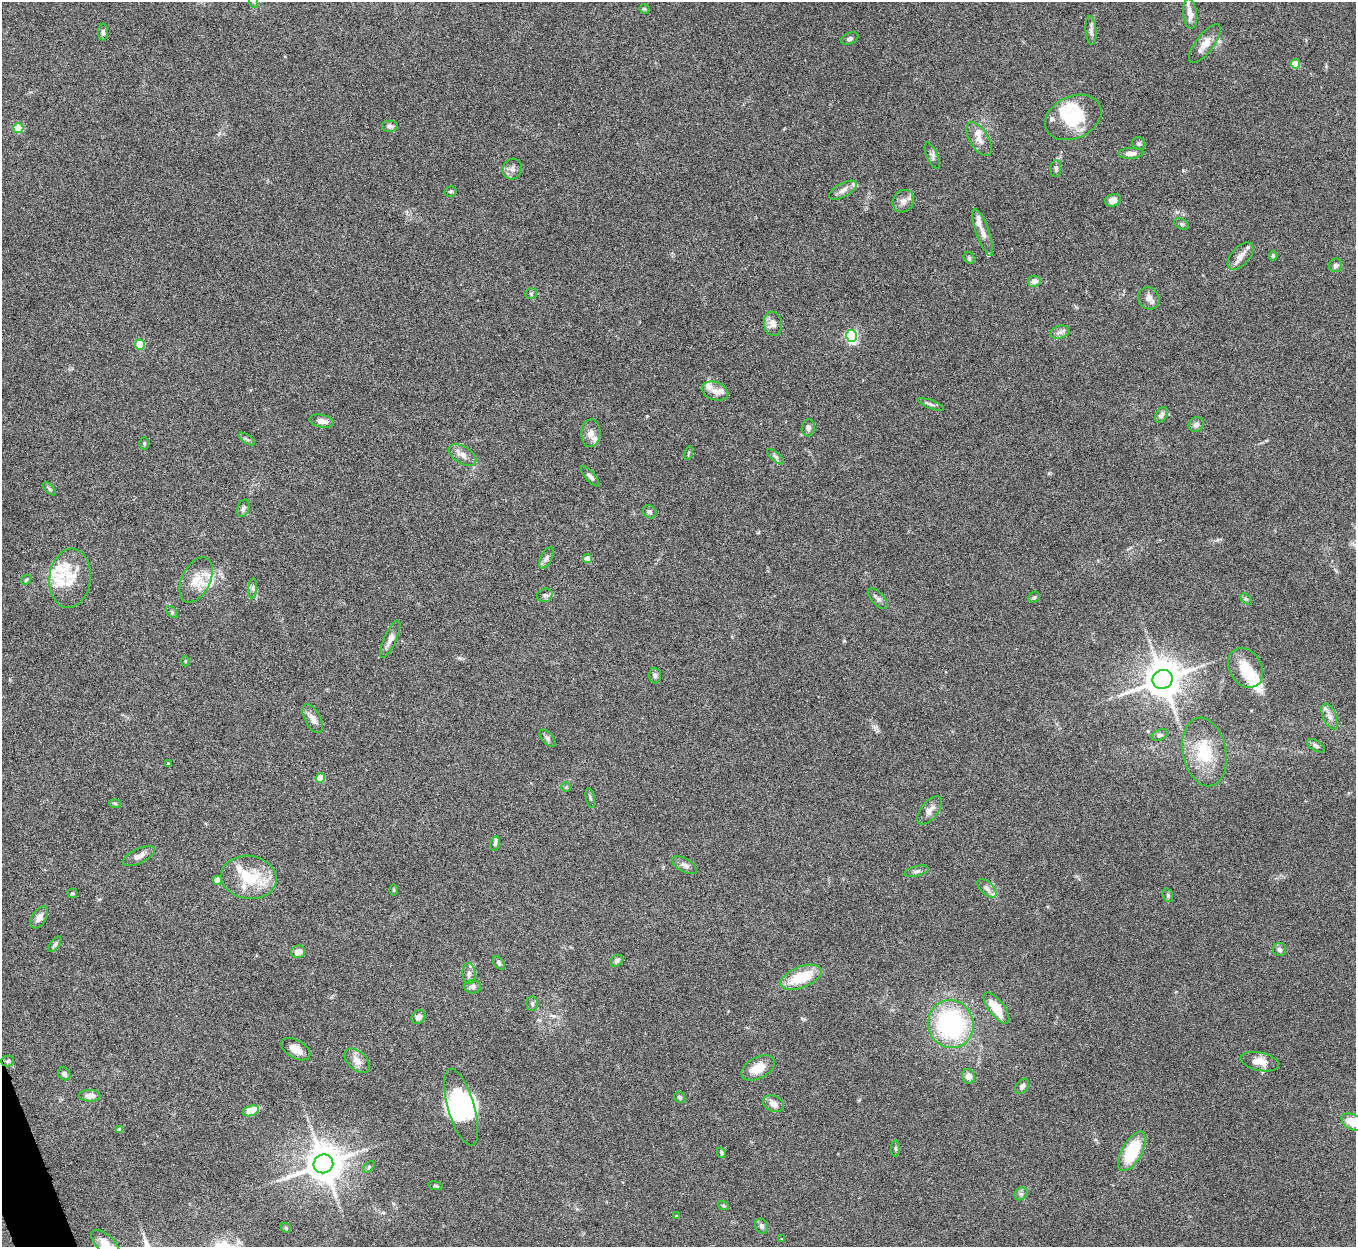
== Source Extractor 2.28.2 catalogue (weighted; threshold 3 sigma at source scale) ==
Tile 7 of 4 x 4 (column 3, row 2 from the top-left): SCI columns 2712-4065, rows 2641-3885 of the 5424 x 5404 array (HDU 1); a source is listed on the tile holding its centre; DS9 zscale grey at full resolution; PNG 1358 x 1249 px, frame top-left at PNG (2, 2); each listed source drawn as its Kron ellipse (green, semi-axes under 4 px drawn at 4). Shown black and unused: <1% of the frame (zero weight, under 5 of 10 exposures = <1% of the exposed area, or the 3 px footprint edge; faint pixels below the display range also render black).
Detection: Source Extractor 2.28.2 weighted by HDU 2 'WHT'; one run over the whole footprint, this tile lists its part. Background 0.161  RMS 0.0059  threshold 0.0241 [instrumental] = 3 sigma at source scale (4.09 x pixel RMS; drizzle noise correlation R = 1.36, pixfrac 0.8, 0.05/0.05 arcsec/px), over >= 5 px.
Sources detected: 153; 4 inside a brighter object's white glare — neither listed nor drawn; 20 inside a brighter listed object's ellipse — not listed separately; the other 129 listed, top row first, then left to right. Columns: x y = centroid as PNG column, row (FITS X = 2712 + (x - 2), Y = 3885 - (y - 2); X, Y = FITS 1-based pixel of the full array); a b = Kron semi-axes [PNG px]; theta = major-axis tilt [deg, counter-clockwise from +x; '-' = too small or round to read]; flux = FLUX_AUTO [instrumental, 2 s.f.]
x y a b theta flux
254 2 6 4 -71 0.77
644 9 5 4 - 0.6
1190 14 15 7 -83 4.4
1091 31 14 5 -85 2.1
103 32 8 5 -90 1.2
850 39 9 5 23 1.5
1205 44 23 9 52 6.2
1295 64 4 4 - 11
1073 117 29 21 24 25
390 126 8 6 0 1.6
18 128 5 5 - 19
979 139 19 9 -59 4.9
1139 144 7 6 - 1.1
1131 153 12 5 2 3.2
932 156 14 5 -68 1.9
512 169 10 9 - 2.6
1056 169 8 5 87 1.3
843 190 15 7 29 3
450 191 6 5 - 0.86
1113 200 8 6 15 2.7
903 201 12 10 54 3.3
1182 224 8 5 -26 0.94
983 232 25 6 -70 4.1
1241 256 16 9 48 4.2
1273 256 4 3 - 0.84
969 258 6 5 - 0.98
1336 265 7 6 - 1.5
1034 281 6 5 - 2.8
531 294 5 5 - 0.86
1149 298 11 10 - 3.1
773 324 12 9 -82 3.7
1060 332 10 6 17 2.1
851 336 6 5 - 83
140 344 5 5 - 19
715 391 13 9 -18 3.6
931 404 13 3 -20 1.3
1161 415 8 5 62 1.6
322 421 12 6 -10 3
1196 425 8 7 - 1.9
808 428 8 6 83 2
591 433 14 9 86 3.8
247 439 9 3 -34 1.1
144 443 6 5 - 0.74
688 453 7 3 76 0.53
462 455 15 8 -31 4
776 457 10 4 -40 1.3
590 476 13 5 -49 1.9
49 489 8 3 -45 0.77
243 508 9 6 69 1.4
650 512 7 6 - 1.2
546 558 12 5 63 1.7
588 559 4 4 - 6.6
70 578 30 20 84 14
26 580 5 4 - 0.78
196 580 24 14 63 9
253 588 10 4 86 1.2
545 595 8 6 26 1.6
1034 597 6 5 - 0.78
878 599 13 6 -45 1.9
1246 599 7 4 -43 0.77
172 612 7 4 -47 0.97
390 639 20 6 65 3.4
185 661 5 3 - 0.47
1246 668 21 16 -58 11
655 675 8 6 -86 1.3
1163 679 10 9 - 1400
1330 716 14 7 -66 3.2
313 719 16 7 -62 3.3
1159 735 8 5 26 1.2
547 738 10 5 -49 1.5
1316 746 10 5 -30 1.3
1204 752 35 21 -79 21
168 764 4 3 - 0.51
320 778 5 5 - 11
566 787 5 5 - 0.64
590 798 10 3 -79 0.83
115 804 6 4 -3 0.7
930 810 16 8 50 3.6
495 844 7 4 77 1
139 856 17 7 26 3.5
685 865 14 6 -30 2.4
917 871 12 5 13 1.6
249 877 28 21 -8 23
217 880 4 4 - 6.5
987 888 12 6 -44 2.5
394 890 5 3 - 0.55
72 893 5 5 - 0.74
1168 895 7 5 -70 1
39 917 12 7 56 3.7
55 944 9 4 54 1.1
1280 950 7 6 - 1.5
298 952 7 6 - 4.4
617 961 7 5 33 1.7
499 963 7 4 -52 1.1
469 974 10 6 -89 2.3
801 977 21 10 21 20
473 987 8 6 -4 2
532 1004 7 5 -86 1.5
996 1008 19 7 -52 13
419 1017 7 6 - 2.7
951 1024 24 22 -71 80
296 1049 16 9 -30 4.9
7 1061 6 5 - 0.93
357 1061 15 9 -42 3.8
1260 1062 19 9 -12 5.7
758 1068 18 10 28 8.4
64 1074 7 5 -53 1.6
968 1076 7 6 - 2.9
1022 1086 8 6 54 2
90 1096 11 6 -2 3.5
680 1097 6 5 - 1.2
774 1104 11 7 -22 3.4
461 1107 40 13 -74 22
251 1111 8 5 19 11
1353 1122 12 7 -29 11
119 1130 4 4 - 2.1
896 1149 8 4 -90 0.72
1132 1151 22 10 60 32
721 1153 5 4 - 0.71
323 1164 10 9 - 1400
369 1167 7 4 47 0.76
435 1186 7 4 -8 0.69
1021 1194 7 6 - 1.3
723 1205 6 3 -20 0.65
677 1216 4 3 - 0.72
761 1226 8 6 -64 1.6
286 1228 6 4 -46 0.62
782 1239 3 3 - 0.37
105 1244 18 8 -44 5.5
Isophote crosses this tile's border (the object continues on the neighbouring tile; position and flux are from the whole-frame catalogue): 3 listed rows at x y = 254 2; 1353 1122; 105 1244
Unlisted compact peaks at least as high as the median listed source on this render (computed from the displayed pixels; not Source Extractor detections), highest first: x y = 99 899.